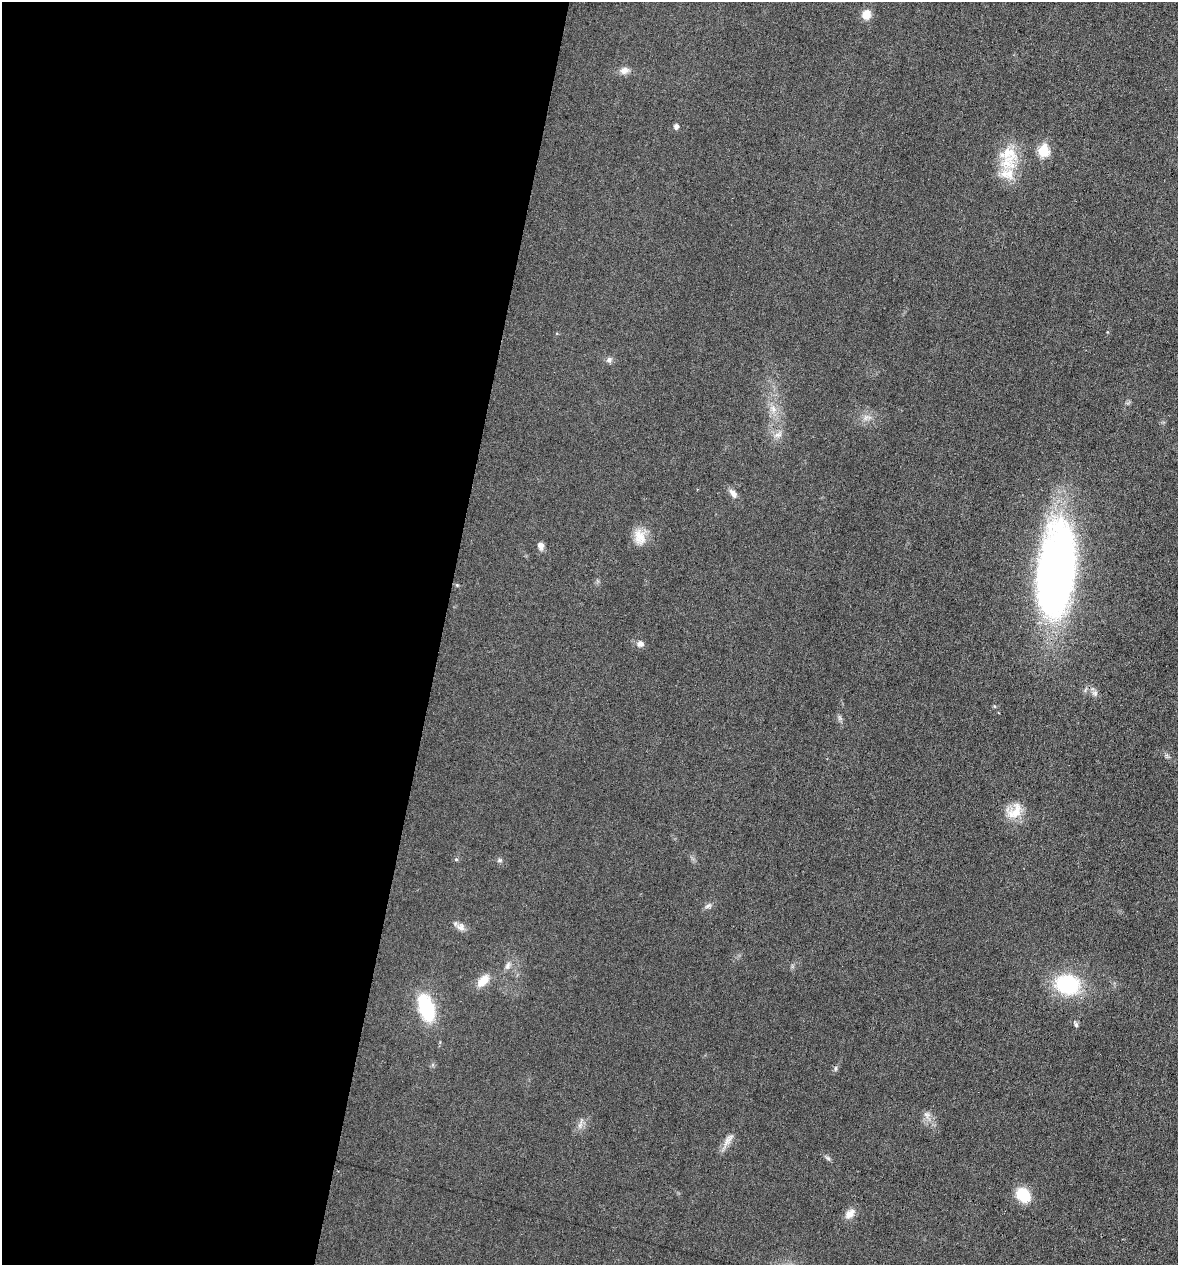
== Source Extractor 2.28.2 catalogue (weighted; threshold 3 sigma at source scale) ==
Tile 5 of 4 x 4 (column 1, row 2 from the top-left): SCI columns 118-1293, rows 2527-3789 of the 5066 x 5052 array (HDU 1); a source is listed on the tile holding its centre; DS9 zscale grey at full resolution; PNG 1180 x 1267 px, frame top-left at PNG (2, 2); no overlay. Shown black and unused: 37% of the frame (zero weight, under 3 of 6 exposures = <1% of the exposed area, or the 3 px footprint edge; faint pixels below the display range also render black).
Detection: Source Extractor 2.28.2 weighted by HDU 2 'WHT'; one run over the whole footprint, this tile lists its part. Background 0.0182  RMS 0.0035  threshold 0.0143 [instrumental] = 3 sigma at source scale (4.09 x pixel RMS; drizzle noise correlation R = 1.36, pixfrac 0.8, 0.05/0.05 arcsec/px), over >= 5 px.
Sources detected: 37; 2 inside a brighter listed object's ellipse — not listed separately; the other 35 listed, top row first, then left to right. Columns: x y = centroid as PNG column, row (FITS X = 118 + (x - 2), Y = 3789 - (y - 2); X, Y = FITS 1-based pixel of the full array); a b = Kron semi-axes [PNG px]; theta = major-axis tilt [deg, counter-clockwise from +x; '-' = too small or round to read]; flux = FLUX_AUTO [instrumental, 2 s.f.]
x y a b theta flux
866 14 12 10 64 3.4
624 70 12 9 14 2
676 126 5 5 - 1.4
1043 151 6 6 - 18
1008 153 30 23 -34 9.6
1107 332 4 3 - 0.22
609 360 9 7 55 1.1
773 409 11 6 -74 2.1
866 417 9 5 58 1.2
778 435 10 7 18 1.7
733 493 12 7 -51 1.9
639 537 23 14 -77 5.1
541 546 9 7 -79 1.6
1056 570 91 34 83 190
457 585 5 4 - 0.38
640 644 9 8 - 1.5
1095 693 8 8 - 1.1
840 718 7 4 -71 0.71
1015 811 26 15 55 6.3
456 859 5 3 - 0.4
499 860 7 5 20 0.64
708 906 11 6 26 1.1
461 927 11 9 -24 2
508 966 11 7 73 1.5
483 981 19 10 47 4.4
1067 985 20 16 -12 29
426 1008 23 12 -73 27
1076 1024 10 4 -64 0.74
836 1068 8 4 89 0.6
927 1115 12 8 -42 1.7
580 1125 9 6 65 1.4
728 1140 24 8 56 2.6
828 1158 8 4 -45 0.68
1023 1195 18 14 -50 8
850 1214 15 10 40 2.7
Isophote crosses this tile's border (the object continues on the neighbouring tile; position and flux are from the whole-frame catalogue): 1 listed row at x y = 1056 570